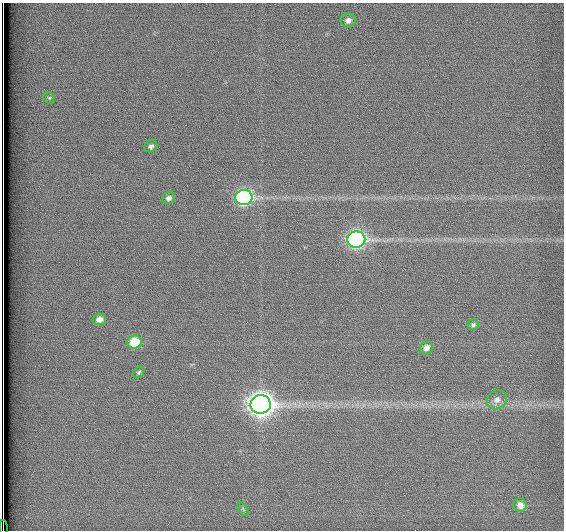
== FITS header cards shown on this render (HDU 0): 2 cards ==
NAXIS1  =                  562          / # of pixels in <axis direction>
NAXIS2  =                  528          / # of pixels in <axis direction>

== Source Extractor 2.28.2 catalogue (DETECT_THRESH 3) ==
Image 562 x 528 px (HDU 0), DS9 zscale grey, 1 PNG px = 1 image px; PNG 566 x 532 px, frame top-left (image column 1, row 528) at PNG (2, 3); each listed source drawn as its Kron ellipse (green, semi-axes under 4 px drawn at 4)
Background 1790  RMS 4.7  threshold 14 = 3 sigma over >= 5 px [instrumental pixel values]
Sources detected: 16; all 16 listed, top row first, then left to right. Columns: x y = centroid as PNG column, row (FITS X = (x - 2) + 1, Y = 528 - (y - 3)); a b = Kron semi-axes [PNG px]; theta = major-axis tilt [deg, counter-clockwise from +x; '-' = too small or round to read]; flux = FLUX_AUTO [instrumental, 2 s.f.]
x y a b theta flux
348 20 7 7 - 1800
49 98 6 5 - 590
151 146 7 6 - 1000
169 198 7 6 - 1300
244 198 8 7 - 70000
356 240 9 8 - 100000
99 319 7 5 12 2100
473 325 5 5 - 850
135 342 7 6 - 11000
426 348 7 6 - 2000
139 372 6 5 - 540
497 400 10 9 - 2300
261 404 10 9 - 300000
520 505 7 6 - 2300
243 509 8 4 -54 590
3 528 8 2 -89 1700
At the frame edge (FLAGS 8, measured only in part): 1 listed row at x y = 3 528